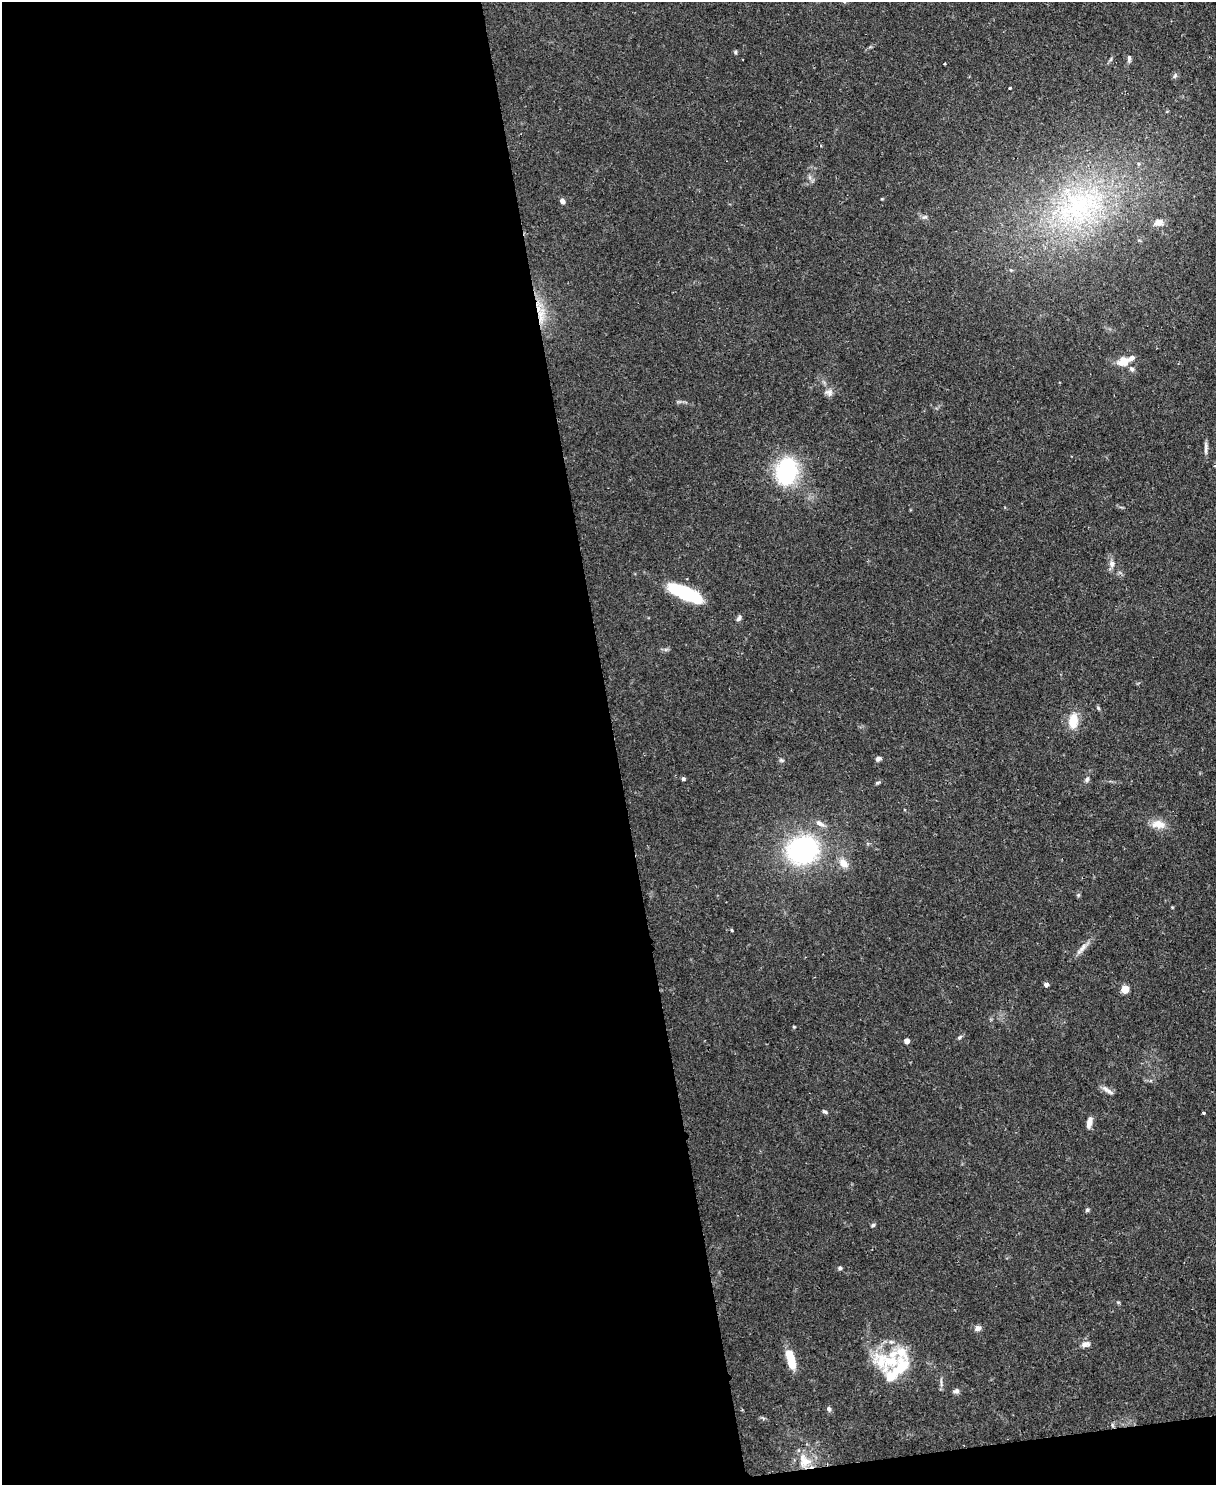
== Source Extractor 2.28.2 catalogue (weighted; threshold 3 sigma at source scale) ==
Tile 9 of 4 x 3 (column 1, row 3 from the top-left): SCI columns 1-1214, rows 137-1619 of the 4856 x 4838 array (HDU 1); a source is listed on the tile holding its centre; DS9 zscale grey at full resolution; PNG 1218 x 1487 px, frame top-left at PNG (2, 2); no overlay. Shown black and unused: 51% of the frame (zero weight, under 2 of 3 exposures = <1% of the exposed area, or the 3 px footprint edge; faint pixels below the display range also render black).
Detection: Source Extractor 2.28.2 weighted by HDU 2 'WHT'; one run over the whole footprint, this tile lists its part. Background 0.0859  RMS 0.006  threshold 0.0271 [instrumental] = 3 sigma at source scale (4.5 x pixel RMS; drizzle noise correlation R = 1.50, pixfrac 1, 0.05/0.05 arcsec/px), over >= 5 px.
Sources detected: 65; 3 inside a brighter object's white glare — not listed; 5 inside a brighter listed object's ellipse — not listed separately; the other 57 listed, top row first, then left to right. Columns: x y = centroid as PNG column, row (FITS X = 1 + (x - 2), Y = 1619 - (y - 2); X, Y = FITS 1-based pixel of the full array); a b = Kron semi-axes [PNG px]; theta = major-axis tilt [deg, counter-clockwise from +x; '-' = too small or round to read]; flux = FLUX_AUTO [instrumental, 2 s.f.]
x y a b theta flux
735 52 5 4 - 0.89
1129 58 10 4 90 1.6
1111 59 7 4 71 0.93
945 64 3 3 - 0.75
1175 76 8 4 80 1.1
1010 88 3 3 - 1
820 145 4 3 - 0.6
1138 164 6 5 - 1.1
882 199 5 3 - 0.51
562 201 6 5 - 2.3
1080 206 67 43 25 120
925 217 8 5 18 1.4
1158 222 11 8 18 5.1
540 314 17 12 84 11
1123 362 16 12 22 8
829 392 11 10 - 3.2
1206 448 19 4 90 2.4
1215 466 4 3 - 0.58
787 471 29 21 78 58
1111 564 10 8 -86 3
687 595 28 13 -23 35
739 618 8 5 58 1.6
1098 708 6 4 -46 0.87
1073 721 17 10 84 12
878 759 7 5 34 1.8
781 760 6 5 - 1
683 779 4 4 - 1.1
1087 779 7 5 60 1.5
878 782 8 3 19 0.9
820 823 13 6 -32 3.3
1158 824 20 11 -7 7.5
802 850 26 21 19 100
843 863 15 10 -36 5.6
1078 895 6 4 46 0.81
732 930 4 3 - 0.92
1083 948 19 6 56 4
1046 984 5 4 - 1.9
1125 989 5 5 - 17
794 1027 4 4 - 0.64
959 1037 7 5 40 1.1
907 1041 4 4 - 4.5
1109 1091 13 6 -38 2.8
825 1112 7 4 -27 1.1
1204 1113 3 3 - 1.2
1089 1122 13 6 76 4.1
1087 1210 6 5 - 1.1
873 1225 5 5 - 1
840 1268 5 5 - 1.1
1118 1302 6 3 -18 0.69
978 1328 8 7 - 2.4
1085 1344 11 7 10 2.9
887 1361 48 27 -4 36
792 1362 19 9 -80 12
941 1383 14 2 90 1.5
956 1391 9 6 16 1.7
829 1409 7 5 -63 1.6
804 1461 20 15 -62 11
Overlapping masked pixels (flux is a lower limit): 1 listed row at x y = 540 314
Isophote crosses this tile's border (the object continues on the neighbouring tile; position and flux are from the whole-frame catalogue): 1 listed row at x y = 1215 466